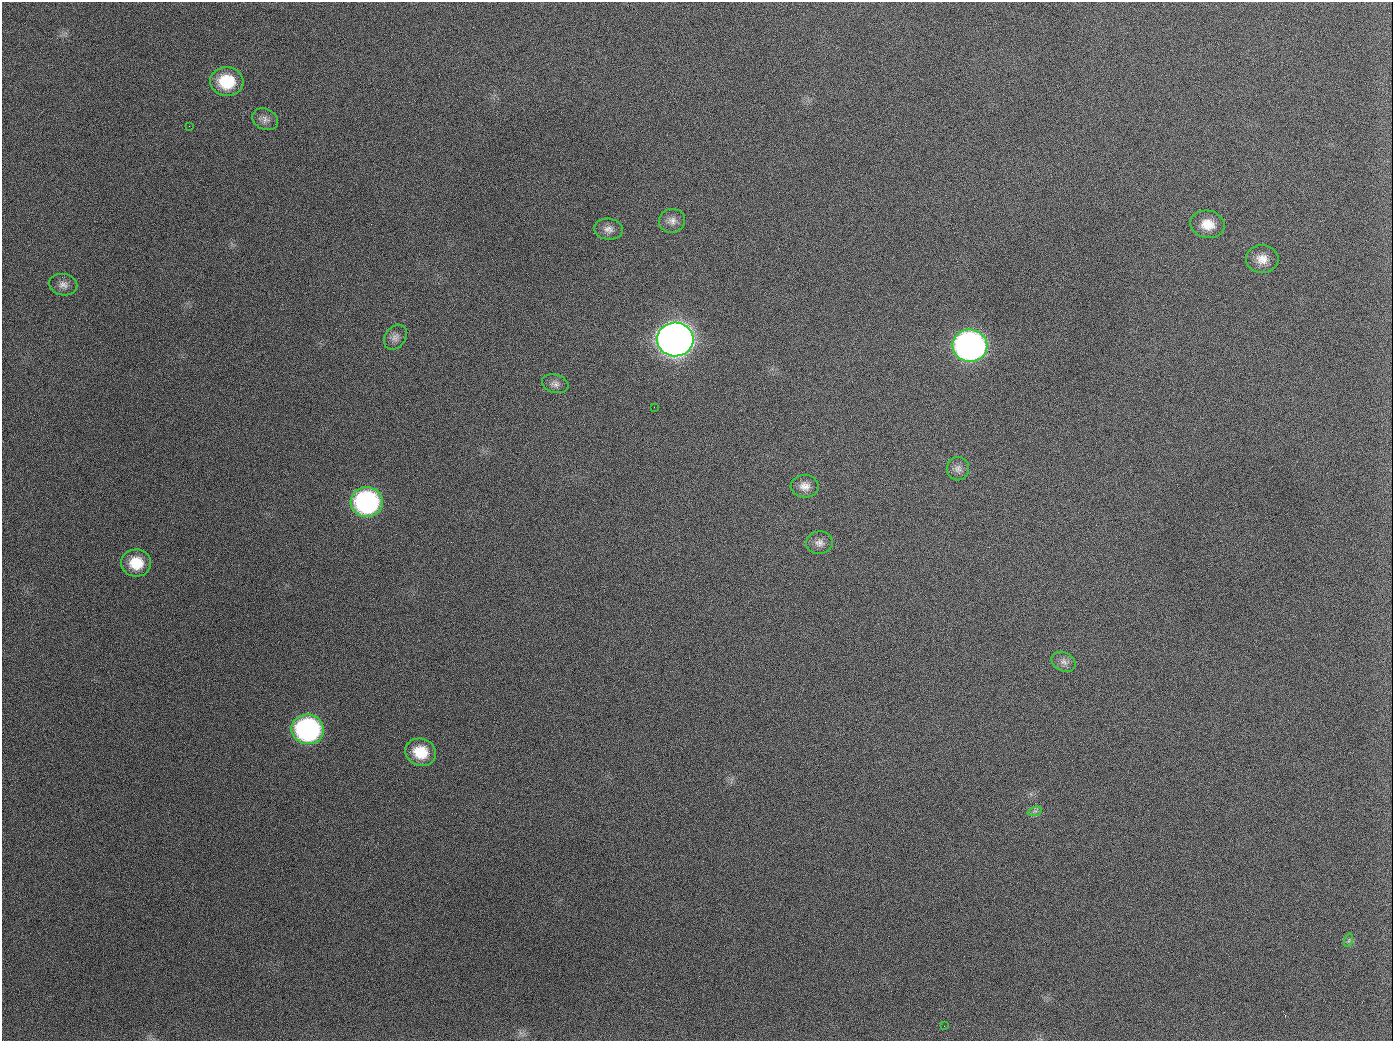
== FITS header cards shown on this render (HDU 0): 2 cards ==
NAXIS1  =                 1391
NAXIS2  =                 1039

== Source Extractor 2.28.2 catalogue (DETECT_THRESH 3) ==
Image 1391 x 1039 px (HDU 0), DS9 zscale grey, 1 PNG px = 1 image px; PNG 1395 x 1043 px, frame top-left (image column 1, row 1039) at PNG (2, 2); each listed source drawn as its Kron ellipse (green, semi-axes under 4 px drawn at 4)
Background 1500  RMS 69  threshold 208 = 3 sigma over >= 5 px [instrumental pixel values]
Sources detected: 24; all 24 listed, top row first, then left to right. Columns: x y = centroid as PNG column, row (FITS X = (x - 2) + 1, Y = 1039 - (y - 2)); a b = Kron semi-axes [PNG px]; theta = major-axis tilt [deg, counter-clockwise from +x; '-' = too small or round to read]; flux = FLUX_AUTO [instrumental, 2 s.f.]
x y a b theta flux
227 82 16 14 -5 1.9e+05
265 119 13 10 -25 2.8e+04
189 126 2 2 - 6.6e+03
672 221 13 12 - 3.3e+04
1208 224 17 13 -11 8.1e+04
609 229 14 10 -7 3.2e+04
1262 259 16 14 -4 5.9e+04
63 285 14 10 -11 3.1e+04
395 337 13 10 53 2.9e+04
675 339 18 17 - 5.5e+06
970 346 17 16 - 2.4e+06
555 384 13 9 -16 2.5e+04
654 407 3 2 - 3.5e+03
958 469 11 11 - 2.9e+04
805 486 14 11 -2 4.0e+04
367 502 16 15 - 9.3e+05
819 543 13 11 8 3.2e+04
136 563 15 13 -4 1.2e+05
1064 662 12 9 -27 2.8e+04
308 729 16 15 - 9.8e+05
421 752 16 13 -17 1.2e+05
1035 811 7 4 18 1.1e+04
1349 940 7 4 71 9.1e+03
944 1026 3 2 - 5.6e+03